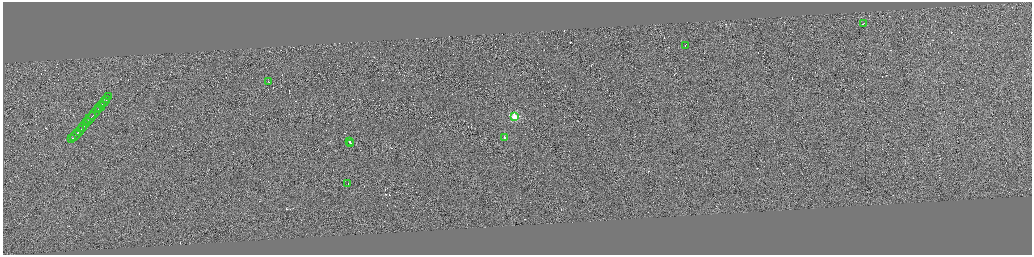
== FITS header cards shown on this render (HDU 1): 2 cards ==
NAXIS1  =                 4117
NAXIS2  =                 1012

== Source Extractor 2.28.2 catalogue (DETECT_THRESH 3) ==
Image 4117 x 1012 px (HDU 1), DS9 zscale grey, zoomed out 1/4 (1 PNG px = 4 x 4 image px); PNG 1034 x 257 px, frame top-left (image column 3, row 1011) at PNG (3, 2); each listed source drawn as its Kron ellipse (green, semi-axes under 4 px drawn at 4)
Background 0.0508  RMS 2.9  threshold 8.71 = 3 sigma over >= 5 px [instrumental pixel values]
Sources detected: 394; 374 cannot appear on this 1/4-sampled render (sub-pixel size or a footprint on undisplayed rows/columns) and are neither listed nor drawn; the other 20 listed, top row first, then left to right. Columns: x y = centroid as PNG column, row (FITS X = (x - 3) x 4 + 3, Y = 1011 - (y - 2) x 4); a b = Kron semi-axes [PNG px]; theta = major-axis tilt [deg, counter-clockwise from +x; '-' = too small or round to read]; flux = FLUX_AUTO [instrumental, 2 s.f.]
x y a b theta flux
863 24 3 1 - 14000
685 45 2 1 - 8200
268 82 2 1 - 7000
109 97 4 1 - 19000
106 99 2 1 - 16000
105 101 6 1 51 32000
100 107 5 1 - 28000
99 108 2 1 - 13000
95 113 8 1 49 39000
515 117 2 2 - 100000
90 119 7 1 49 26000
87 122 4 1 - 19000
83 126 7 1 50 31000
79 131 5 1 - 23000
76 135 7 1 50 30000
72 138 2 1 - 25000
504 138 2 1 - 230000
349 141 2 1 - 52000
351 143 2 1 - 43000
348 184 2 1 - 10000
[374 sub-pixel or undisplayed-footprint detections neither listed nor drawn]